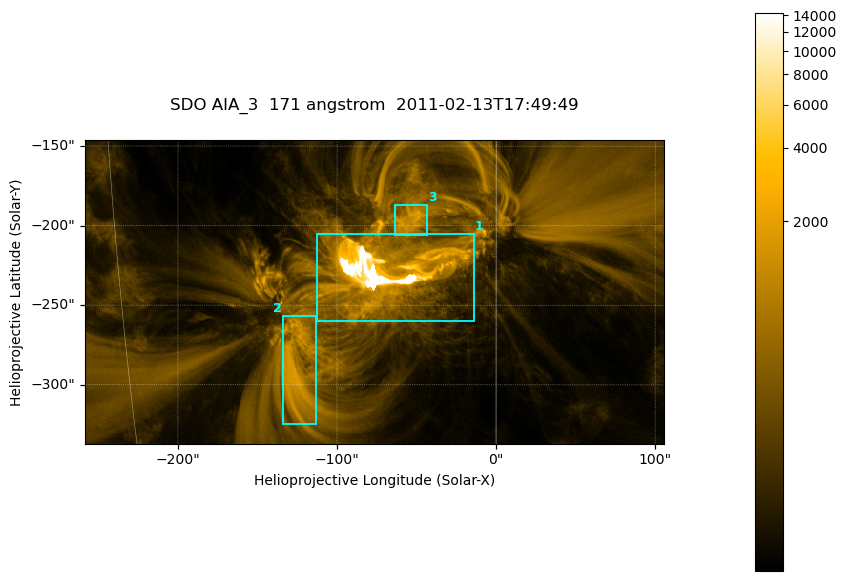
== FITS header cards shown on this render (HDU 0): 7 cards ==
TELESCOP= 'SDO     '           /
INSTRUME= 'AIA_3   '           /
WAVELNTH=                  171 /
WAVEUNIT= 'angstrom'           /
DATE-OBS= '2011-02-13T17:49:49.89' /
CTYPE1  = 'HPLN-TAN'           /
CTYPE2  = 'HPLT-TAN'           /

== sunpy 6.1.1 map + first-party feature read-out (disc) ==
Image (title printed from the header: SDO AIA_3  171 angstrom  2011-02-13T17:49:49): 607 x 318 px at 0.599 arcsec/px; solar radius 972 arcsec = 1622 px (partial field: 2.3% of the solar disc is inside the frame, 100% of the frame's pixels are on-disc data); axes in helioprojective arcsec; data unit not stated in the header (colour bar unlabelled)
Pointing: header CRPIX1/2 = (2056.06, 2043.72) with CRVAL1/2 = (0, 0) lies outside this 607 x 318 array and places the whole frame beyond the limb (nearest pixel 1.39 R_sun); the SolarSoft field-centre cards XCEN/YCEN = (-76.25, -241.7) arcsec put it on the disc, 1318 arcsec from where CRPIX/CRVAL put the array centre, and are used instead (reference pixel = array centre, CRVAL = XCEN/YCEN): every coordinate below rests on XCEN/YCEN
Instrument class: DISC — disc imager (sunpy class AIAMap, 171 A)
Bright regions (active regions / flare kernels): reference = the on-disc median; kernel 5 px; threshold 5 sigma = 733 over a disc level ~147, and >= 1.15x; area >= 193 px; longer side >= 4 px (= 2.4 arcsec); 3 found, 3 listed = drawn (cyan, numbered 1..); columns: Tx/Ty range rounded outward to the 2 arcsec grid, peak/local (2 s.f.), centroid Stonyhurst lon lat
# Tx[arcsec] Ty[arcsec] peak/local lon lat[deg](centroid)
1 -114..-14 -260..-204 108 -4 -20
2 -134..-112 -326..-256 12 -8 -24
3 -64..-42 -206..-186 12 -3 -18